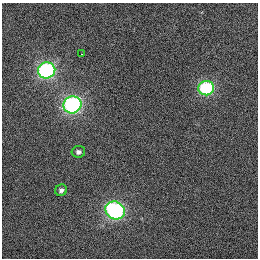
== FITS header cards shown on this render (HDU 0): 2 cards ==
NAXIS1  =                  256 / Axis length
NAXIS2  =                  256 / Axis length

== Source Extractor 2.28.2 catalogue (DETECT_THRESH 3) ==
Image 256 x 256 px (HDU 0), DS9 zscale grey, 1 PNG px = 1 image px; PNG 260 x 260 px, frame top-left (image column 1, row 256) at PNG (2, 3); each listed source drawn as its Kron ellipse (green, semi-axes under 4 px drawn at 4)
Background 154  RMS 26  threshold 76.5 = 3 sigma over >= 5 px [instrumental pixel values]
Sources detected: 7; all 7 listed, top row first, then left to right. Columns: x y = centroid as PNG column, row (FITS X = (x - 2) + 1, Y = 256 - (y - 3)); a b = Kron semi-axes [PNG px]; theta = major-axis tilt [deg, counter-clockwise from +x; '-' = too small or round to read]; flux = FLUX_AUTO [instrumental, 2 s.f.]
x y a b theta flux
81 54 2 2 - 1100
47 70 9 8 - 270000
206 88 8 7 - 140000
72 105 9 8 - 290000
78 152 7 6 - 5600
61 190 6 5 - 5100
115 210 10 8 -30 250000